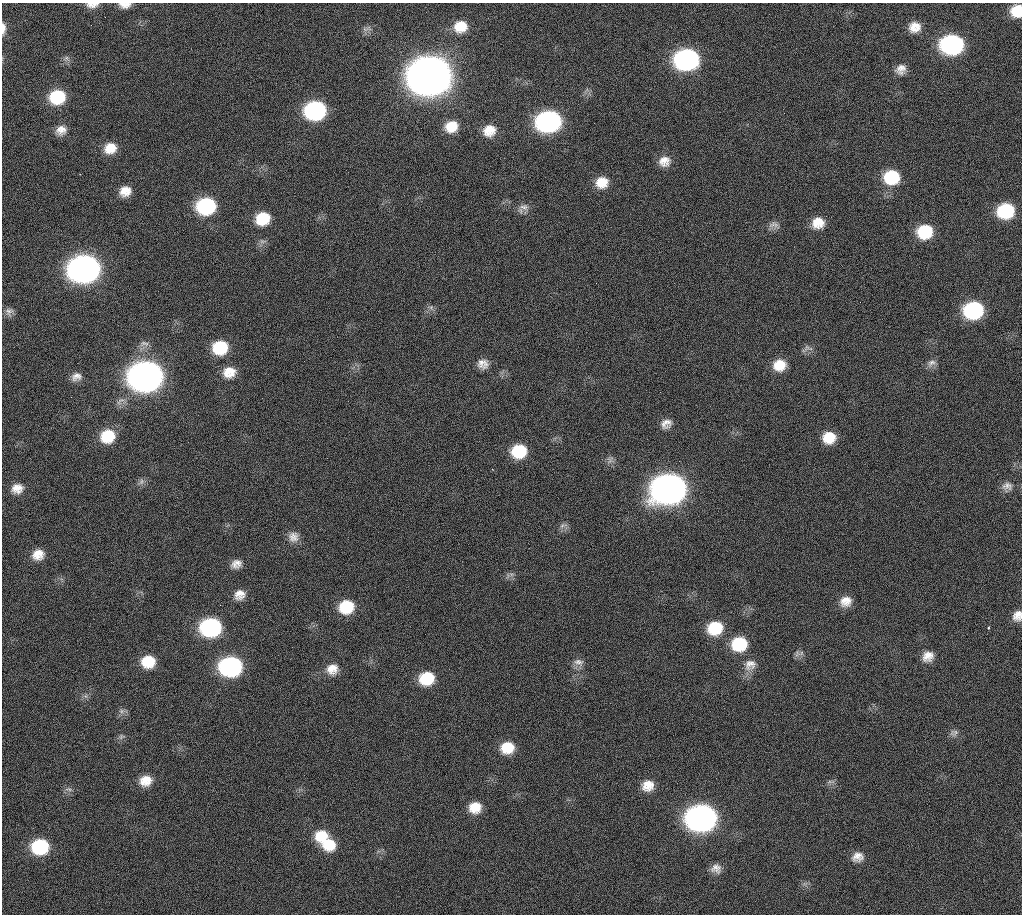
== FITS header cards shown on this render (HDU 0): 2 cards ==
NAXIS1  =                 1020 / length of data axis 1
NAXIS2  =                 912  / length of data axis 2

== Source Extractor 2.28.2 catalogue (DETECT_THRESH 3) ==
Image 1020 x 912 px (HDU 0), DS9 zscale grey, 1 PNG px = 1 image px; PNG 1024 x 916 px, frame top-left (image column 1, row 912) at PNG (2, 3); no overlay
Background 295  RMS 18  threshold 52.6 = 3 sigma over >= 5 px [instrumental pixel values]
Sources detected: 88; all 88 listed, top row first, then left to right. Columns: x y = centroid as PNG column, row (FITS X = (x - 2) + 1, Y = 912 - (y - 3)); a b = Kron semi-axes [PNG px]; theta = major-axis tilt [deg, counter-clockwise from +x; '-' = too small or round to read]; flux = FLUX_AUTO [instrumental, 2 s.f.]
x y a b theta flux
90 4 12 9 -31 6.5e+03
94 4 12 8 -2 5.9e+03
125 5 14 7 0 8.7e+03
1017 11 12 11 - 2.9e+04
91 25 2 2 - 5.8e+02
460 26 15 14 - 2.4e+04
915 27 12 11 - 1.5e+04
3 28 13 5 90 7.4e+03
367 29 15 6 10 5.5e+03
952 45 15 13 2 2.5e+05
66 58 7 6 - 3.3e+03
687 59 16 13 5 3.5e+05
901 69 12 10 47 9.9e+03
430 76 19 16 6 4.7e+06
57 97 15 13 15 5.9e+04
315 110 15 13 9 1.9e+05
549 121 16 13 11 3.5e+05
451 126 14 12 25 2.2e+04
61 130 14 11 25 1.1e+04
489 130 13 12 - 1.8e+04
110 148 14 12 27 1.9e+04
664 161 14 12 19 1.3e+04
891 177 15 13 4 5.7e+04
602 182 13 12 - 2.0e+04
125 191 12 11 - 1.5e+04
206 206 15 13 11 1.2e+05
524 207 14 9 0 7.4e+03
1006 211 14 12 12 7.5e+04
263 218 14 12 21 3.6e+04
818 223 13 12 - 1.9e+04
774 225 15 8 3 6.3e+03
925 232 14 13 - 5.3e+04
85 269 17 14 8 1.1e+06
860 302 2 2 - 1.0e+03
431 307 7 5 46 2.7e+03
973 310 15 13 9 1.4e+05
9 311 12 10 65 6.2e+03
220 347 15 13 12 5.0e+04
807 348 10 8 27 4.9e+03
931 363 13 9 34 6.5e+03
483 364 13 11 -10 1.0e+04
779 365 14 12 20 2.3e+04
229 372 15 13 13 1.9e+04
146 376 17 15 7 1.6e+06
76 377 13 10 16 8.7e+03
666 424 13 11 30 9.8e+03
108 436 15 14 - 4.0e+04
829 438 13 12 - 2.5e+04
519 451 15 13 13 4.8e+04
610 460 12 7 67 5.0e+03
141 482 10 6 71 4.3e+03
1007 486 15 11 -2 8.6e+03
17 488 14 11 9 1.3e+04
669 489 18 15 11 1.5e+06
563 526 13 6 19 4.4e+03
293 537 14 13 - 1.1e+04
38 555 13 11 23 1.5e+04
236 564 13 10 22 9.4e+03
240 595 14 12 32 1.2e+04
846 601 14 13 - 1.5e+04
346 607 15 13 18 4.3e+04
1017 616 12 9 64 1.1e+04
211 627 15 13 7 1.8e+05
715 628 15 13 19 4.4e+04
988 628 3 3 - 3.5e+03
739 644 15 14 - 5.3e+04
797 654 9 5 72 3.6e+03
928 656 13 11 35 1.3e+04
148 662 14 13 - 3.1e+04
579 662 14 8 -8 7.1e+03
750 665 17 14 31 1.4e+04
231 666 15 13 5 2.5e+05
332 669 14 13 - 1.5e+04
427 678 14 12 13 4.3e+04
121 711 7 6 - 4.0e+03
954 733 11 8 21 4.8e+03
121 737 8 6 43 3.3e+03
507 748 14 12 13 2.7e+04
146 781 15 13 20 1.8e+04
648 785 14 12 23 1.6e+04
69 789 11 3 -10 2.8e+03
475 807 13 12 - 2.0e+04
702 818 17 14 6 8.9e+05
321 836 16 15 - 2.9e+04
329 844 16 14 -2 3.0e+04
40 847 14 13 - 8.5e+04
858 857 14 11 14 1.1e+04
716 868 13 11 -6 9.4e+03
At the frame edge (FLAGS 8, measured only in part): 4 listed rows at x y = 125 5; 1017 11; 3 28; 1017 616